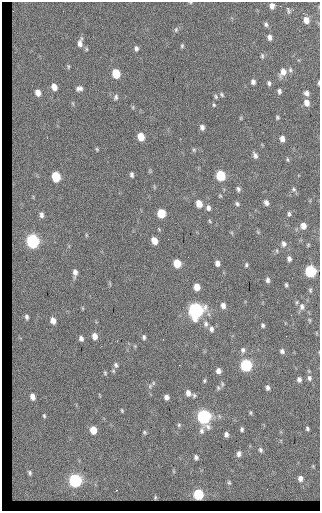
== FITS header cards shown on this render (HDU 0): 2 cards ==
NAXIS1  =                  318
NAXIS2  =                  509

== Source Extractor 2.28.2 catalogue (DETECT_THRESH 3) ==
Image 318 x 509 px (HDU 0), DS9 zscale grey, 1 PNG px = 1 image px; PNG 322 x 513 px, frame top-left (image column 1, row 509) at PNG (2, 2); no overlay
Background 42.1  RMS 7.7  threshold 23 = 3 sigma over >= 5 px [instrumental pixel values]
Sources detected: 111; all 111 listed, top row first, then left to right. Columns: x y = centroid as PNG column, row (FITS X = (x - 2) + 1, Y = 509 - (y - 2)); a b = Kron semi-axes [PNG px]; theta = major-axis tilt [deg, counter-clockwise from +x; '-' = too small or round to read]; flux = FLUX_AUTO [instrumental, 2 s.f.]
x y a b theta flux
272 6 6 5 - 2100
287 9 8 3 -68 1200
306 20 7 5 -70 3300
266 24 6 5 - 1000
176 30 7 5 72 950
269 37 6 5 - 1700
80 43 11 5 81 2400
182 46 6 4 88 720
136 48 7 5 -87 1200
86 49 6 4 -89 560
262 56 6 5 - 820
68 67 6 3 72 520
290 70 7 5 -87 1100
283 72 11 7 69 3800
116 74 7 5 -73 15000
253 82 5 5 - 1500
269 83 6 4 -74 1100
318 83 6 2 85 600
54 87 6 5 - 3400
79 88 6 4 5 1600
279 91 5 4 - 1100
38 93 5 4 - 2900
306 93 6 6 - 1600
222 94 7 4 -54 770
116 97 8 6 75 1300
216 97 7 4 -83 810
307 103 7 6 - 3000
214 105 4 4 - 580
133 107 6 3 72 560
277 117 4 4 - 650
202 127 6 5 - 1800
141 137 6 5 - 7900
282 139 5 4 - 2300
97 149 5 4 - 530
194 150 5 5 - 730
255 155 8 5 -62 1700
132 175 7 5 -82 1200
220 175 7 6 - 21000
56 177 7 5 -75 18000
238 189 6 5 - 1200
294 189 7 5 -24 920
266 203 6 5 - 1600
199 204 7 5 -73 5400
237 204 6 5 - 1000
208 208 7 5 -79 1700
161 213 6 6 - 13000
289 214 6 4 -89 840
41 215 4 3 - 1100
303 226 7 6 - 3100
32 241 7 6 - 68000
154 241 6 5 - 4600
284 244 7 6 - 1600
308 245 5 4 - 510
277 251 5 3 - 520
289 259 5 4 - 1500
177 263 6 5 - 9400
217 263 5 4 - 2100
246 265 5 4 - 760
310 271 7 6 - 42000
75 272 7 4 -89 1900
267 280 6 4 -80 1300
286 285 4 3 - 740
197 287 6 5 - 4600
310 290 6 5 - 710
297 302 5 3 - 540
223 305 6 5 - 2300
302 307 9 6 -84 2000
195 310 8 7 - 120000
27 317 4 3 - 740
53 321 6 4 -73 2700
206 324 8 6 -80 1700
263 325 4 4 - 880
211 329 7 6 - 1500
95 336 6 5 - 3200
144 337 6 5 - 940
81 338 5 4 - 1500
243 350 7 6 - 1300
282 351 6 5 - 1300
116 365 8 6 -77 1400
246 365 7 6 - 44000
218 371 6 5 - 2100
105 373 5 4 - 610
309 378 7 5 -76 1300
299 379 5 4 - 1600
204 381 6 4 83 680
153 383 6 3 72 720
218 388 7 5 -70 880
268 388 6 4 -88 1300
188 393 8 6 -78 2900
32 397 5 4 - 2300
166 397 5 4 - 1900
122 410 5 4 - 540
251 413 6 4 -90 580
44 416 3 2 - 460
204 416 8 6 -75 91000
179 425 5 4 - 670
307 428 4 3 - 720
242 429 4 3 - 790
93 430 6 5 - 6900
201 431 8 6 -85 1500
144 432 5 4 - 610
226 434 5 4 - 1400
261 450 4 3 - 770
239 454 5 4 - 1300
196 457 4 3 - 930
30 473 7 5 -71 1200
300 478 5 4 - 1600
75 480 7 6 - 68000
229 483 5 3 - 360
116 490 2 2 - 870
198 494 6 6 - 26000
At the frame edge (FLAGS 8, measured only in part): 1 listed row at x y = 318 83